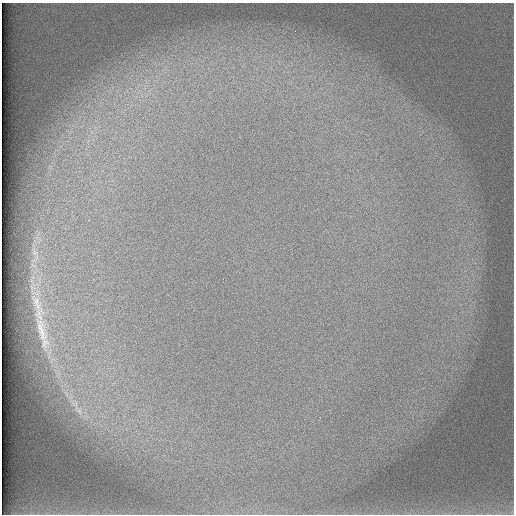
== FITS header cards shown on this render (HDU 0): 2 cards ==
NAXIS1  =                  512 /
NAXIS2  =                  512 /

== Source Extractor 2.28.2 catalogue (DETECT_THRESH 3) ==
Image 512 x 512 px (HDU 0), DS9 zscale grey, 1 PNG px = 1 image px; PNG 516 x 516 px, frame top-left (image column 1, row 512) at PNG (2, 3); no overlay
Background 102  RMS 3.1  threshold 9.19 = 3 sigma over >= 5 px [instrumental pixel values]
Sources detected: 3; all 3 listed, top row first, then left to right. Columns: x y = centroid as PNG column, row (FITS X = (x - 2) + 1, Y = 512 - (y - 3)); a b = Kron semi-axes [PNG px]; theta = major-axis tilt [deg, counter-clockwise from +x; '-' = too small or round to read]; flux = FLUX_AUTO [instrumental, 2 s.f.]
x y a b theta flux
37 303 24 9 -75 3200
42 331 45 12 -76 6200
79 411 12 8 -40 1400